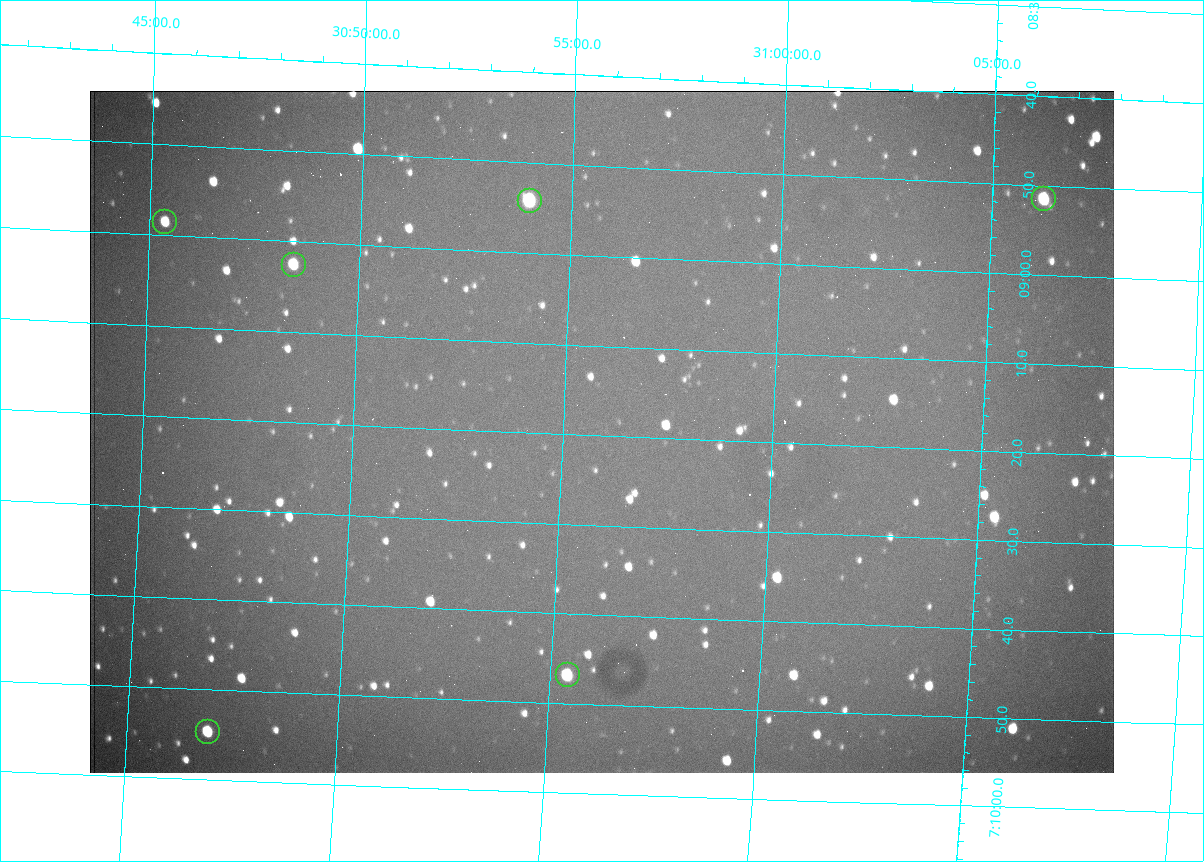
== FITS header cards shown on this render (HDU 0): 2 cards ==
NAXIS1  =                 1024 /fastest changing axis
NAXIS2  =                  682 /next to fastest changing axis

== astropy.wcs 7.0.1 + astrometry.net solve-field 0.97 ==
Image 1024 x 682 px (HDU 0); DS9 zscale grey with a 90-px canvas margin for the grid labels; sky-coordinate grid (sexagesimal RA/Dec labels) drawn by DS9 from the SOLVED WCS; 6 Tycho-2 reference stars matched to detected sources circled (green)
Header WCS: RA---TAN/DEC--TAN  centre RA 07:09:20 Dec +30:56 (107.33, +30.93 deg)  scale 1.43 arcsec/px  FOV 24.4' x 16.3'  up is -93 deg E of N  parity flipped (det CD > 0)
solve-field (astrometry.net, Tycho-2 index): VERIFIED the header's WCS against the Tycho-2 star catalogue (6 matches, 0 conflicts) and refined it, rather than solving blind
Solved WCS: RA---TAN-SIP/DEC--TAN-SIP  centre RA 07:09:20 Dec +30:56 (107.33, +30.93 deg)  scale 1.43 arcsec/px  FOV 24.4' x 16.3'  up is -93 deg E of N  parity flipped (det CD > 0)
The solver's refit moves the header's centre by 3.2 arcsec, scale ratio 1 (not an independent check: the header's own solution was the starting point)
Tycho-2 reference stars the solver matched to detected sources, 6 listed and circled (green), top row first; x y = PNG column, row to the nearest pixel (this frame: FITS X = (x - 90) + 1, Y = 682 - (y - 91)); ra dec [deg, ICRS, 3 dp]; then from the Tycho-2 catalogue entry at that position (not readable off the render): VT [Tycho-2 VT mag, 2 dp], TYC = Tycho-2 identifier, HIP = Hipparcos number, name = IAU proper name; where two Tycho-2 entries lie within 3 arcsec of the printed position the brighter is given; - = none
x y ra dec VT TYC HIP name
1044 199 107.215 +31.104 11.64 2438-821-1 - -
530 201 107.226 +30.900 10.76 2438-883-1 - -
165 222 107.244 +30.756 12.13 2438-718-1 - -
294 265 107.261 +30.807 12.26 2438-856-1 - -
568 675 107.445 +30.924 11.38 2438-1056-1 - -
208 732 107.478 +30.782 11.68 2438-545-1 - -